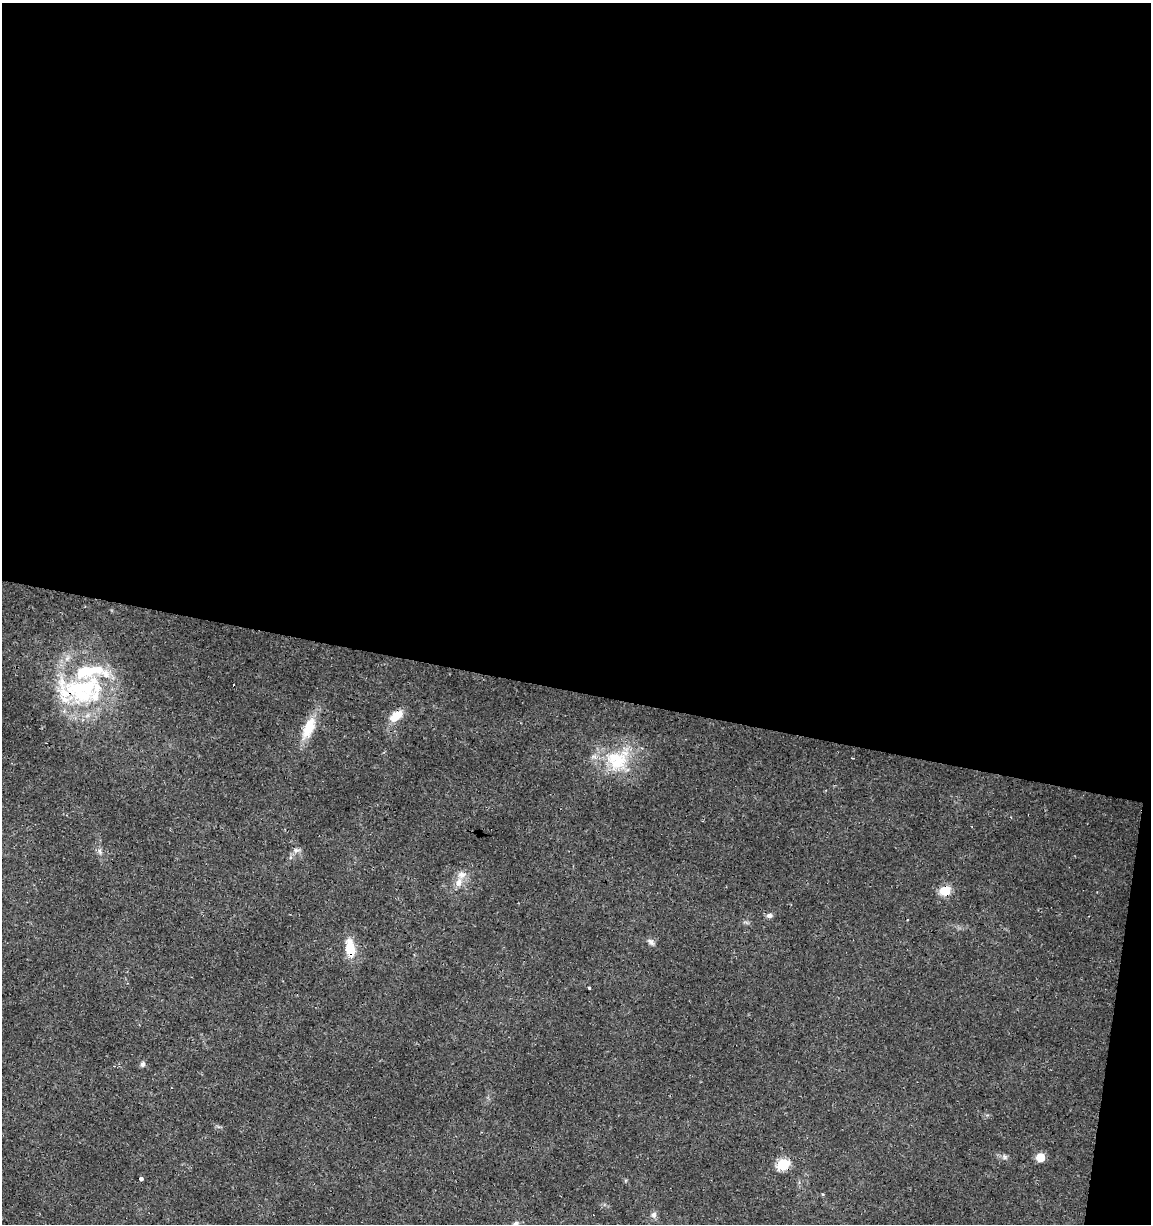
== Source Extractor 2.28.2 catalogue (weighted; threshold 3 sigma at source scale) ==
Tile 4 of 4 x 4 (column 4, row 1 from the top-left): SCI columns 3735-4883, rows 3668-4889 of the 5107 x 4898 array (HDU 1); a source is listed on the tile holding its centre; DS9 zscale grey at full resolution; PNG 1153 x 1226 px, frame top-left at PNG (2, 3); no overlay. Shown black and unused: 58% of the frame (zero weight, under 2 of 3 exposures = <1% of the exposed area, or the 3 px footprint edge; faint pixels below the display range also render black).
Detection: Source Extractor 2.28.2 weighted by HDU 2 'WHT'; one run over the whole footprint, this tile lists its part. Background 0.0135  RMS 0.0032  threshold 0.0142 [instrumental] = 3 sigma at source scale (4.5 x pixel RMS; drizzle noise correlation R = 1.50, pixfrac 1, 0.0396/0.0396 arcsec/px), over >= 5 px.
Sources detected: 30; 4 cosmic-ray / hot-pixel residue — not listed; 5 inside a brighter listed object's ellipse — not listed separately; the other 21 listed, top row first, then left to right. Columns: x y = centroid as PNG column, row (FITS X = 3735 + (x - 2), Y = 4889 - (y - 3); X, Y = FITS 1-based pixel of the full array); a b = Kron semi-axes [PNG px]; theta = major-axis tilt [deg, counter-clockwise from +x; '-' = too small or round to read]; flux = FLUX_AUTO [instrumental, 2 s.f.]
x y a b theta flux
82 689 54 40 8 41
396 716 17 9 36 5.3
308 728 29 12 66 8.6
618 760 38 33 37 19
296 850 7 6 - 1
100 851 9 5 -82 0.95
462 875 13 11 13 2.6
945 890 6 6 - 18
769 915 8 6 10 1.1
907 920 2 2 - 0.44
746 922 7 4 -19 0.6
651 942 11 6 -40 1.2
350 948 22 10 -81 7.4
589 988 3 2 - 0.36
142 1064 7 5 69 0.89
1004 1157 8 6 -48 0.87
1040 1157 5 5 - 9.9
783 1164 6 6 - 30
140 1179 4 3 - 14
653 1215 8 8 - 1.2
516 1224 7 6 - 0.92
Overlapping masked pixels (flux is a lower limit): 4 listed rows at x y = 82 689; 945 890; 350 948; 783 1164
Isophote crosses this tile's border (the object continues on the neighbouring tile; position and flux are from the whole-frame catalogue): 1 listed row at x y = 516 1224